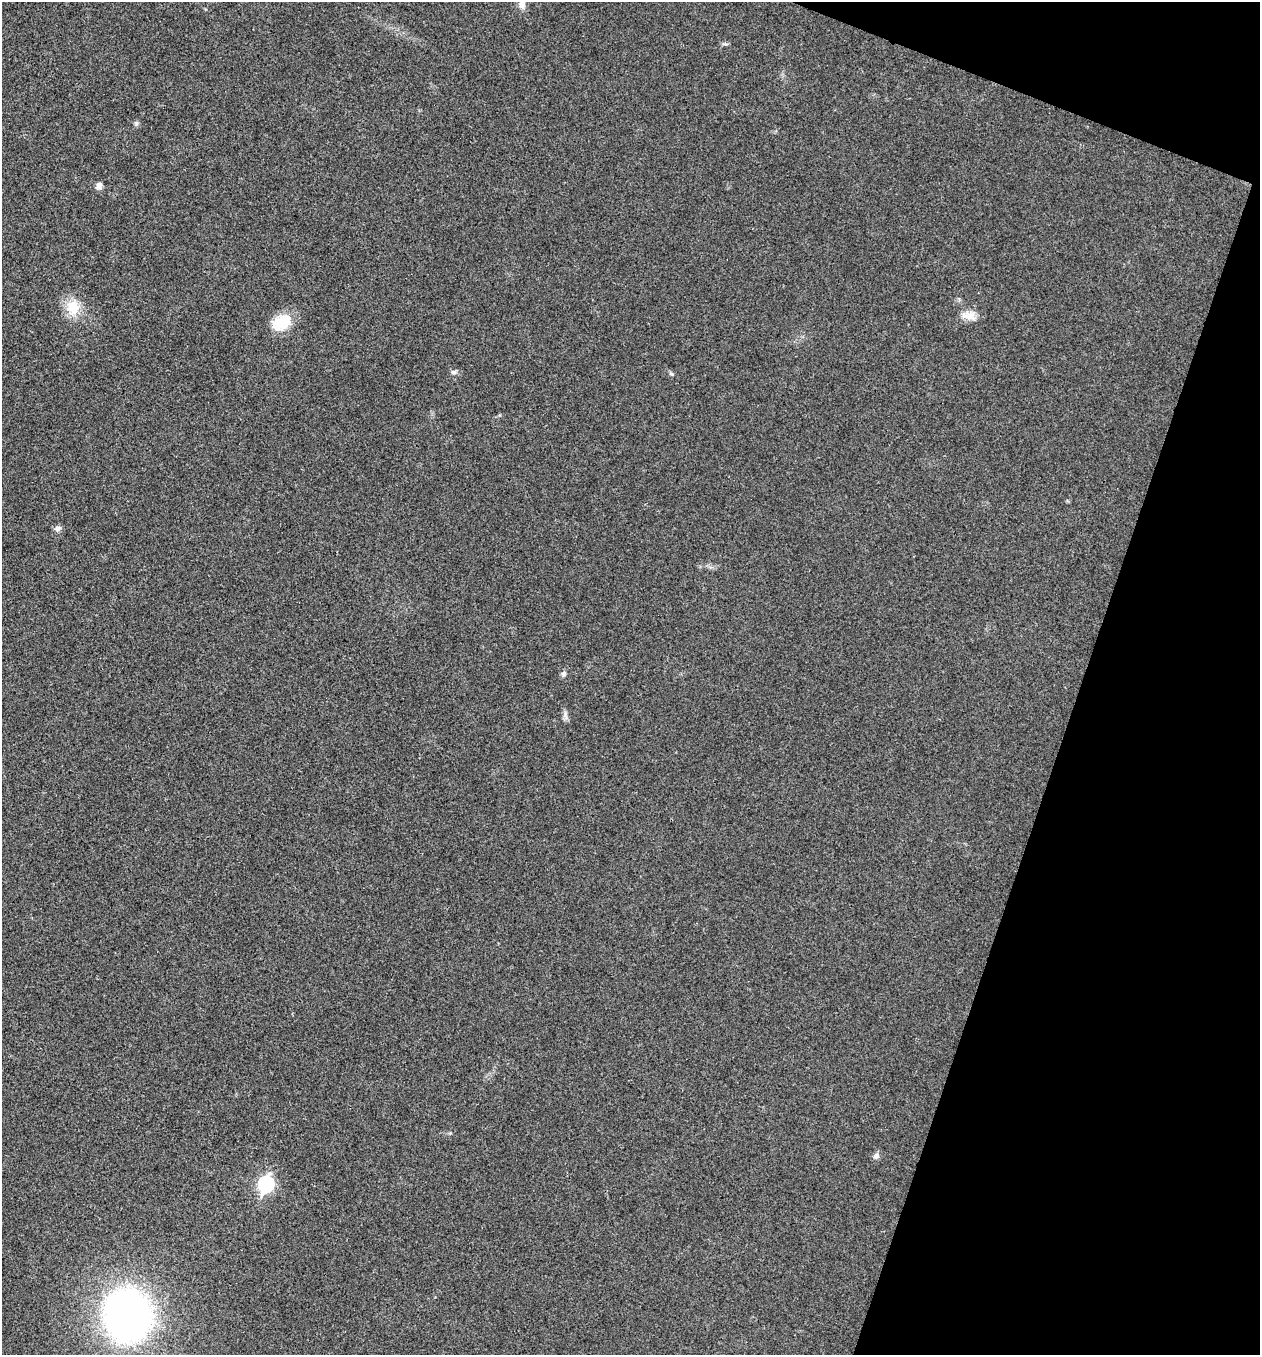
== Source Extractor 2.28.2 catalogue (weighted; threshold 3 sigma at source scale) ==
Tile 8 of 4 x 4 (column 4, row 2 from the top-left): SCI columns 4038-5295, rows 2708-4060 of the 5436 x 5425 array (HDU 1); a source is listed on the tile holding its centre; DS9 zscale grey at full resolution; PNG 1262 x 1357 px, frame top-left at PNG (2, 2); no overlay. Shown black and unused: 17% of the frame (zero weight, under 3 of 4 exposures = <1% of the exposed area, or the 3 px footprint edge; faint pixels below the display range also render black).
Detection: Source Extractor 2.28.2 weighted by HDU 2 'WHT'; one run over the whole footprint, this tile lists its part. Background 0.0202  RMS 0.0057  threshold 0.0258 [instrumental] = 3 sigma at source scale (4.5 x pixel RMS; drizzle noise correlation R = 1.50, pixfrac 1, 0.05/0.05 arcsec/px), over >= 5 px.
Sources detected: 13; all 13 listed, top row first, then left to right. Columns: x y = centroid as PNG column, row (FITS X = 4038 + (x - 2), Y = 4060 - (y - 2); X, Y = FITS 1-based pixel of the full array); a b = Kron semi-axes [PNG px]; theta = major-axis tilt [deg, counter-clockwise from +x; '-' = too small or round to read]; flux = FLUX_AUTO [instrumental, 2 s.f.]
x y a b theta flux
522 4 13 8 -89 3.6
136 123 7 5 -88 1.2
99 186 9 7 75 2
73 307 20 17 -68 12
969 316 20 10 -5 5.6
282 322 24 16 29 15
454 372 8 6 1 1.4
671 373 6 4 -20 0.78
58 529 7 7 - 2.3
564 673 7 6 - 1.5
876 1156 8 7 - 2
266 1184 8 7 - 100
127 1315 45 39 -80 250
Isophote crosses this tile's border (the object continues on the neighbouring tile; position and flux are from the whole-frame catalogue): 1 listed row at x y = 522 4